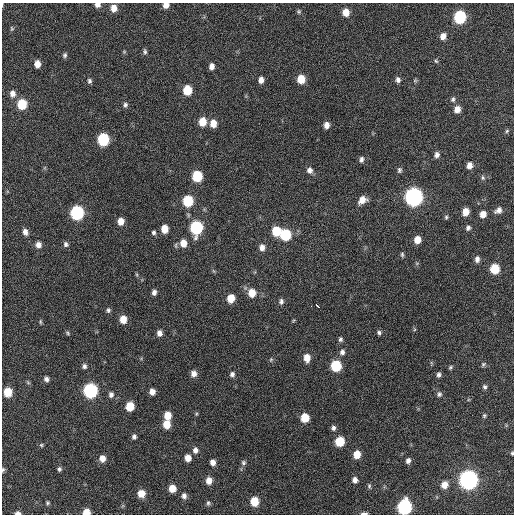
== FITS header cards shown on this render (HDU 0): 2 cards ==
NAXIS1  =                  512 / Axis length
NAXIS2  =                  512 / Axis length

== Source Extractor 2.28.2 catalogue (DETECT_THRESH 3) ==
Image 512 x 512 px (HDU 0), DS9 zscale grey, 1 PNG px = 1 image px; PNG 516 x 516 px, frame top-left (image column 1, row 512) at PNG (2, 3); no overlay
Background 378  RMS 9.4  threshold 28.1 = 3 sigma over >= 5 px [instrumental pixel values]
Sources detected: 128; all 128 listed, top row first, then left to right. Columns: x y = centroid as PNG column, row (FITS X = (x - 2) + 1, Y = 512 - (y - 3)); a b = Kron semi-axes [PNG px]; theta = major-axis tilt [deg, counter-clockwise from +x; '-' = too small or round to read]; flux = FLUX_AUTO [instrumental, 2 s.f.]
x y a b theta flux
2 5 5 3 - 520
97 5 6 5 - 3200
166 5 6 6 - 4100
114 8 7 6 - 6000
299 11 5 5 - 970
346 12 7 6 - 6900
460 17 8 7 - 57000
12 29 7 5 -89 1000
443 36 7 6 - 4000
145 51 7 5 -83 1400
124 52 5 5 - 710
65 55 7 6 - 1400
436 61 6 4 -45 870
37 64 7 6 - 5300
212 66 6 5 - 3100
301 79 7 6 - 11000
261 80 6 5 - 3600
398 80 6 5 - 2100
415 80 6 5 - 860
89 81 7 5 -76 1500
187 90 7 6 - 17000
12 94 9 7 88 3700
453 99 6 5 - 1300
22 104 7 7 - 22000
125 105 6 6 - 1600
457 109 7 6 - 4800
202 122 8 6 87 10000
213 123 7 6 - 7400
326 125 6 5 - 3700
507 131 5 4 - 810
103 139 8 7 - 51000
437 155 7 6 - 2400
361 159 7 5 79 1800
469 165 6 5 - 3900
310 170 7 6 - 2800
399 170 7 6 - 1400
197 176 7 6 - 28000
483 178 6 5 - 1200
414 197 8 8 - 290000
362 200 8 7 - 6300
188 201 7 6 - 30000
498 210 9 6 32 3100
465 212 7 6 - 6800
77 213 8 7 - 91000
483 214 6 6 - 5100
446 217 7 4 81 1000
121 221 6 5 - 5900
196 228 8 7 - 69000
468 228 6 5 - 1800
165 229 6 5 - 8200
276 231 7 6 - 19000
25 232 7 5 -71 3000
154 232 5 5 - 1300
285 235 7 7 - 35000
417 240 7 6 - 6300
183 243 8 7 - 6900
66 244 6 6 - 1700
38 245 7 6 - 3400
262 247 8 7 - 3700
402 254 6 5 - 1100
477 259 7 5 82 2600
495 269 7 6 - 19000
154 292 6 5 - 2200
252 293 8 7 - 9200
231 298 7 6 - 9900
281 301 7 6 - 1900
311 306 2 2 - 7400
317 306 5 3 - 6300
108 310 6 5 - 1300
123 319 7 6 - 8200
293 321 6 3 20 620
40 322 7 3 -90 770
379 332 6 6 - 1400
68 333 7 4 -39 930
159 333 7 6 - 3300
340 339 6 5 - 1400
342 352 7 6 - 2200
307 358 8 6 -86 6500
271 360 7 5 70 1000
483 364 7 5 46 1100
84 366 6 6 - 1700
336 366 7 7 - 34000
450 367 6 4 42 990
194 374 7 6 - 3800
232 374 6 5 - 2100
439 375 6 5 - 1700
46 379 6 5 - 2100
485 387 6 5 - 1400
90 391 8 7 - 120000
8 392 7 6 - 16000
152 392 6 5 - 4300
439 394 7 7 - 1700
111 395 7 6 - 2200
130 406 7 6 - 15000
196 414 5 4 - 720
167 416 7 6 - 9100
484 416 6 5 - 950
305 418 7 6 - 14000
167 424 7 6 - 9800
333 428 7 6 - 1900
134 437 6 5 - 1700
340 441 7 6 - 20000
41 445 5 4 - 870
195 450 8 6 86 2800
512 453 5 3 - 820
357 454 7 6 - 9100
102 458 7 6 - 5000
188 458 6 5 - 5300
212 461 6 4 -54 5800
408 461 5 5 - 2200
243 463 7 6 - 1500
3 469 6 5 - 1100
59 469 6 5 - 1400
355 480 7 6 - 3000
468 480 8 8 - 360000
209 481 7 6 - 5100
444 485 6 6 - 6200
369 486 7 5 -82 1100
172 488 6 6 - 8200
141 494 6 6 - 8600
184 496 6 6 - 2300
254 501 7 6 - 15000
48 503 5 5 - 1000
208 503 6 5 - 1200
404 507 8 7 - 120000
86 512 6 5 - 9000
18 513 6 4 2 2700
364 513 8 3 0 2000
At the frame edge (FLAGS 8, measured only in part): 9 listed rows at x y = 2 5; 97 5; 166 5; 512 453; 3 469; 404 507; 86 512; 18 513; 364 513